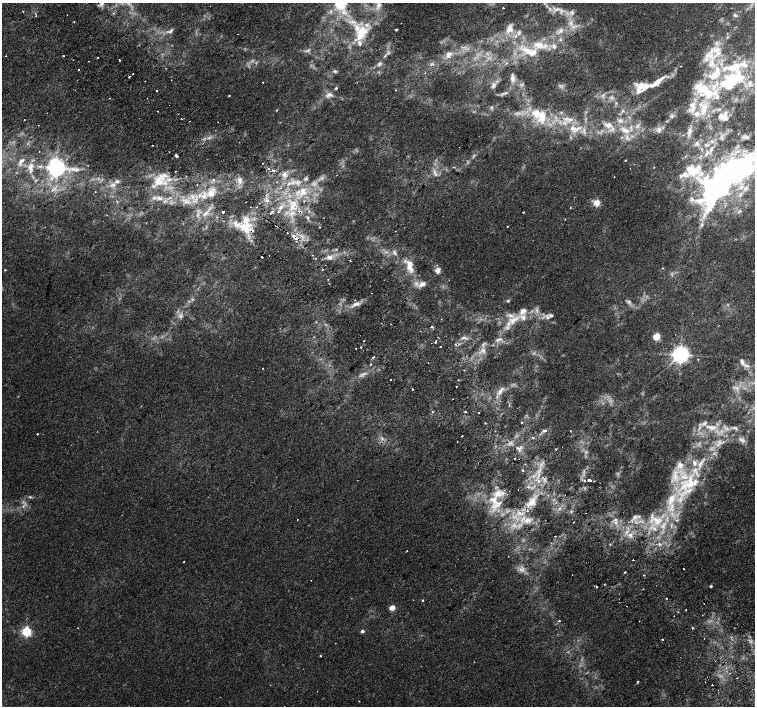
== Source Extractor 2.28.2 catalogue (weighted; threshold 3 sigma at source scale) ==
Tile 6 of 4 x 4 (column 2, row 2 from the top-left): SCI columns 1550-3054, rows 3013-4419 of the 6117 x 6089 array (HDU 1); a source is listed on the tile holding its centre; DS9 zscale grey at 2 x 2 block average (1 PNG px = mean of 2 x 2 image px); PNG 757 x 708 px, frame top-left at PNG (2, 3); no overlay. Shown black and unused: <1% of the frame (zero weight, under 2 of 3 exposures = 3% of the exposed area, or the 3 px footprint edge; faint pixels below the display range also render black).
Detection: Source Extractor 2.28.2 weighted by HDU 2 'WHT'; one run over the whole footprint, this tile lists its part. Background 0.00197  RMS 0.0023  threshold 0.0104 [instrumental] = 3 sigma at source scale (4.5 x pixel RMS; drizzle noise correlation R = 1.50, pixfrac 1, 0.0396/0.0396 arcsec/px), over >= 5 px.
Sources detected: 352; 24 too faint to see at this stretch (2 x 2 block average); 2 inside a brighter object's white glare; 18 cosmic-ray / hot-pixel residue — not listed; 66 inside a brighter listed object's ellipse — not listed separately; the other 242 listed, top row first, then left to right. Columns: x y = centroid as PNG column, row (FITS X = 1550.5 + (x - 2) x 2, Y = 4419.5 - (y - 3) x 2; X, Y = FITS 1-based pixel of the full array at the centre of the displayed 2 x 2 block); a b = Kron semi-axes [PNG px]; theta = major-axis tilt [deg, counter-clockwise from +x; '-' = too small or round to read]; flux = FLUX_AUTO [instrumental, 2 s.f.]
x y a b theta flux
102 3 10 4 46 1.9
340 4 18 13 12 12
379 5 8 5 -38 2.3
503 8 2 2 - 0.88
559 10 21 7 -17 6.9
36 15 2 2 - 0.28
735 15 6 4 -31 1.1
74 21 2 2 - 0.52
401 23 2 2 - 0.19
571 23 9 3 -76 2.5
396 29 2 2 - 0.78
509 29 14 9 71 5.4
170 31 11 5 21 2.1
560 31 11 5 45 3.4
361 33 24 13 58 15
561 40 4 2 - 0.64
139 45 2 2 - 0.28
554 46 7 5 -53 2.2
308 50 7 3 21 1.1
530 52 27 11 -15 13
449 54 12 8 58 4.6
63 56 2 2 - 0.55
97 58 2 2 - 1.8
119 60 2 2 - 1.1
711 63 16 7 70 9
379 64 8 5 44 1.7
431 64 4 3 - 0.91
681 66 2 2 - 0.52
79 69 2 2 - 0.47
335 71 5 4 - 0.93
133 74 2 2 - 2.2
129 77 2 2 - 1.1
513 78 10 5 -85 2.2
658 81 26 6 39 7.9
263 82 2 2 - 0.47
730 82 45 19 29 48
494 85 7 4 48 1.5
640 87 16 12 74 7.6
336 88 3 2 - 1
395 90 2 2 - 0.22
157 91 2 2 - 1.6
505 93 5 3 - 0.89
329 95 11 6 7 3
229 96 2 2 - 0.64
612 97 7 4 -47 1.5
110 98 2 2 - 0.25
616 103 5 3 - 0.68
692 106 14 7 -74 4.6
492 107 4 4 - 0.92
277 110 3 2 - 0.44
158 111 2 2 - 0.4
622 111 6 3 48 1.1
537 113 15 14 - 12
672 116 6 5 - 1.3
720 116 5 3 - 1.1
724 117 6 4 79 2.2
181 119 2 2 - 0.34
569 119 19 7 -10 7.7
24 120 2 2 - 0.39
620 120 8 6 -10 2.6
189 121 2 2 - 0.18
218 122 2 2 - 0.27
608 125 11 7 -13 5.3
637 126 8 4 40 2.2
573 128 12 8 -14 5.9
625 130 13 7 -16 6.1
659 130 9 7 69 2.9
689 131 9 5 86 1.9
697 143 6 4 -61 0.98
152 145 2 2 - 0.34
707 153 9 3 55 1.1
176 155 2 2 - 12
22 160 9 4 30 1.8
625 160 2 2 - 0.49
263 163 2 2 - 0.31
453 167 3 2 - 0.45
654 167 2 2 - 0.23
30 168 15 7 88 4.5
56 168 5 5 - 390
268 168 2 2 - 3.1
73 169 14 5 -4 4.1
273 170 2 2 - 2.4
435 173 14 4 -71 2.7
284 174 8 7 - 2.8
684 174 6 4 55 1.8
614 176 2 2 - 0.49
240 179 5 4 - 1.5
213 180 3 3 - 0.77
158 181 18 13 44 11
712 182 80 24 44 100
289 183 3 3 - 1.6
113 185 10 6 7 2.8
197 185 2 2 - 0.31
742 187 5 4 - 1.3
745 189 5 3 - 1
53 190 10 4 20 2.4
211 193 10 10 - 6
304 193 15 13 82 12
267 194 3 2 - 0.47
159 198 10 6 -19 3.2
267 201 2 2 - 2.3
187 202 12 4 5 3.6
597 203 3 3 - 19
293 206 19 9 62 13
251 207 2 2 - 0.34
281 207 9 5 37 3.1
272 211 2 2 - 1.3
223 212 3 2 - 2.7
523 212 2 2 - 1.4
205 213 11 5 33 3.8
270 213 2 2 - 2.4
307 217 4 3 - 0.78
565 219 2 2 - 0.4
701 224 7 4 59 1.6
508 226 2 2 - 0.52
246 227 16 15 - 14
320 227 2 2 - 0.42
395 231 2 2 - 0.18
294 236 2 2 - 5.4
297 238 2 2 - 4.4
336 249 3 3 - 0.64
312 255 2 2 - 0.96
262 257 2 2 - 1.3
329 257 9 6 -12 3.1
315 258 2 2 - 0.55
350 260 2 2 - 1.5
409 266 23 9 -69 9.7
662 268 2 2 - 0.27
323 269 2 2 - 0.33
5 270 3 2 - 0.39
438 270 8 6 65 2.3
328 279 2 2 - 0.31
422 284 12 7 26 3.4
371 293 2 2 - 0.32
508 301 3 3 - 0.78
629 301 7 4 -31 1.4
356 304 11 5 18 3.1
536 310 7 3 -49 1.5
551 315 8 5 6 1.9
513 320 19 10 23 11
431 327 3 2 - 0.56
459 334 2 2 - 0.21
314 337 2 2 - 0.22
656 337 3 3 - 25
463 338 9 4 1 1.7
499 339 9 3 11 1.6
364 341 2 2 - 1.9
436 341 3 2 - 4
440 346 2 2 - 0.35
361 347 2 2 - 1.2
356 348 2 2 - 0.46
483 350 7 7 - 3
681 354 5 4 - 360
373 357 2 2 - 0.95
698 359 2 2 - 0.62
742 362 12 5 -67 2.7
371 364 2 2 - 1.4
263 368 2 2 - 0.3
464 370 2 2 - 0.27
390 380 2 2 - 1.5
458 380 3 2 - 0.27
456 386 2 2 - 0.21
736 387 9 4 -8 2
412 389 2 2 - 0.85
500 391 7 4 78 2.7
453 399 2 2 - 0.2
432 412 2 2 - 2.5
465 412 3 2 - 0.49
479 412 2 2 - 0.48
521 422 2 2 - 0.47
485 423 2 2 - 0.41
711 427 15 7 -1 7.5
734 428 10 3 -1 1.8
545 431 3 2 - 1.8
570 431 2 2 - 0.44
37 434 2 2 - 0.85
462 436 2 2 - 0.93
533 438 2 2 - 2.4
382 439 7 3 -82 1.4
742 440 10 6 -34 2.5
457 441 2 2 - 0.29
720 442 8 4 -76 2.1
510 443 4 2 - 0.73
517 447 4 3 - 0.86
521 447 4 2 - 0.68
556 449 2 2 - 0.96
586 452 4 3 - 0.82
522 470 2 2 - 0.54
539 474 3 2 - 0.63
584 480 2 2 - 1.1
590 480 4 2 - 5.2
689 483 35 20 26 33
518 489 2 2 - 0.39
30 497 4 3 - 0.67
494 500 19 11 -53 12
532 502 17 9 44 7.8
23 506 3 3 - 0.61
559 508 3 3 - 0.73
586 513 2 2 - 0.28
297 520 2 2 - 0.25
527 520 9 6 47 3.4
545 520 2 2 - 0.52
656 520 24 13 -1 20
573 522 2 2 - 0.28
616 523 4 3 - 1.2
514 525 7 5 -70 2.4
627 532 6 3 39 1.3
630 535 5 4 - 1.7
555 536 2 2 - 1.4
613 541 2 2 - 0.32
659 544 3 3 - 1.3
407 551 2 2 - 0.91
633 559 2 2 - 1.5
184 562 2 2 - 1.1
683 569 2 2 - 0.32
521 570 9 6 -38 3
625 572 2 2 - 1.2
644 575 2 2 - 0.62
311 580 2 2 - 0.35
604 584 3 2 - 0.3
596 586 2 2 - 1.2
711 586 2 2 - 1.1
643 589 2 2 - 0.37
666 598 2 2 - 1.3
422 600 2 2 - 2.9
704 604 2 2 - 0.19
392 608 3 3 - 13
686 610 2 2 - 0.74
678 612 2 2 - 0.32
559 621 2 2 - 0.48
78 628 2 2 - 0.37
692 628 2 2 - 0.61
26 631 3 3 - 76
362 631 3 2 - 2.6
663 639 2 2 - 1.2
320 656 2 2 - 0.93
730 673 2 2 - 0.32
638 682 2 2 - 1.4
705 682 2 2 - 0.27
712 685 2 2 - 0.39
317 691 2 2 - 0.16
359 701 2 2 - 0.22
Overlapping masked pixels (flux is a lower limit): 3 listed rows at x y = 246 227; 294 236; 297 238
Isophote crosses this tile's border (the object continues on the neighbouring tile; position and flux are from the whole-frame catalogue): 3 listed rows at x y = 102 3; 340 4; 712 182
Diffuse or blended objects may show on this block-average render without a row.